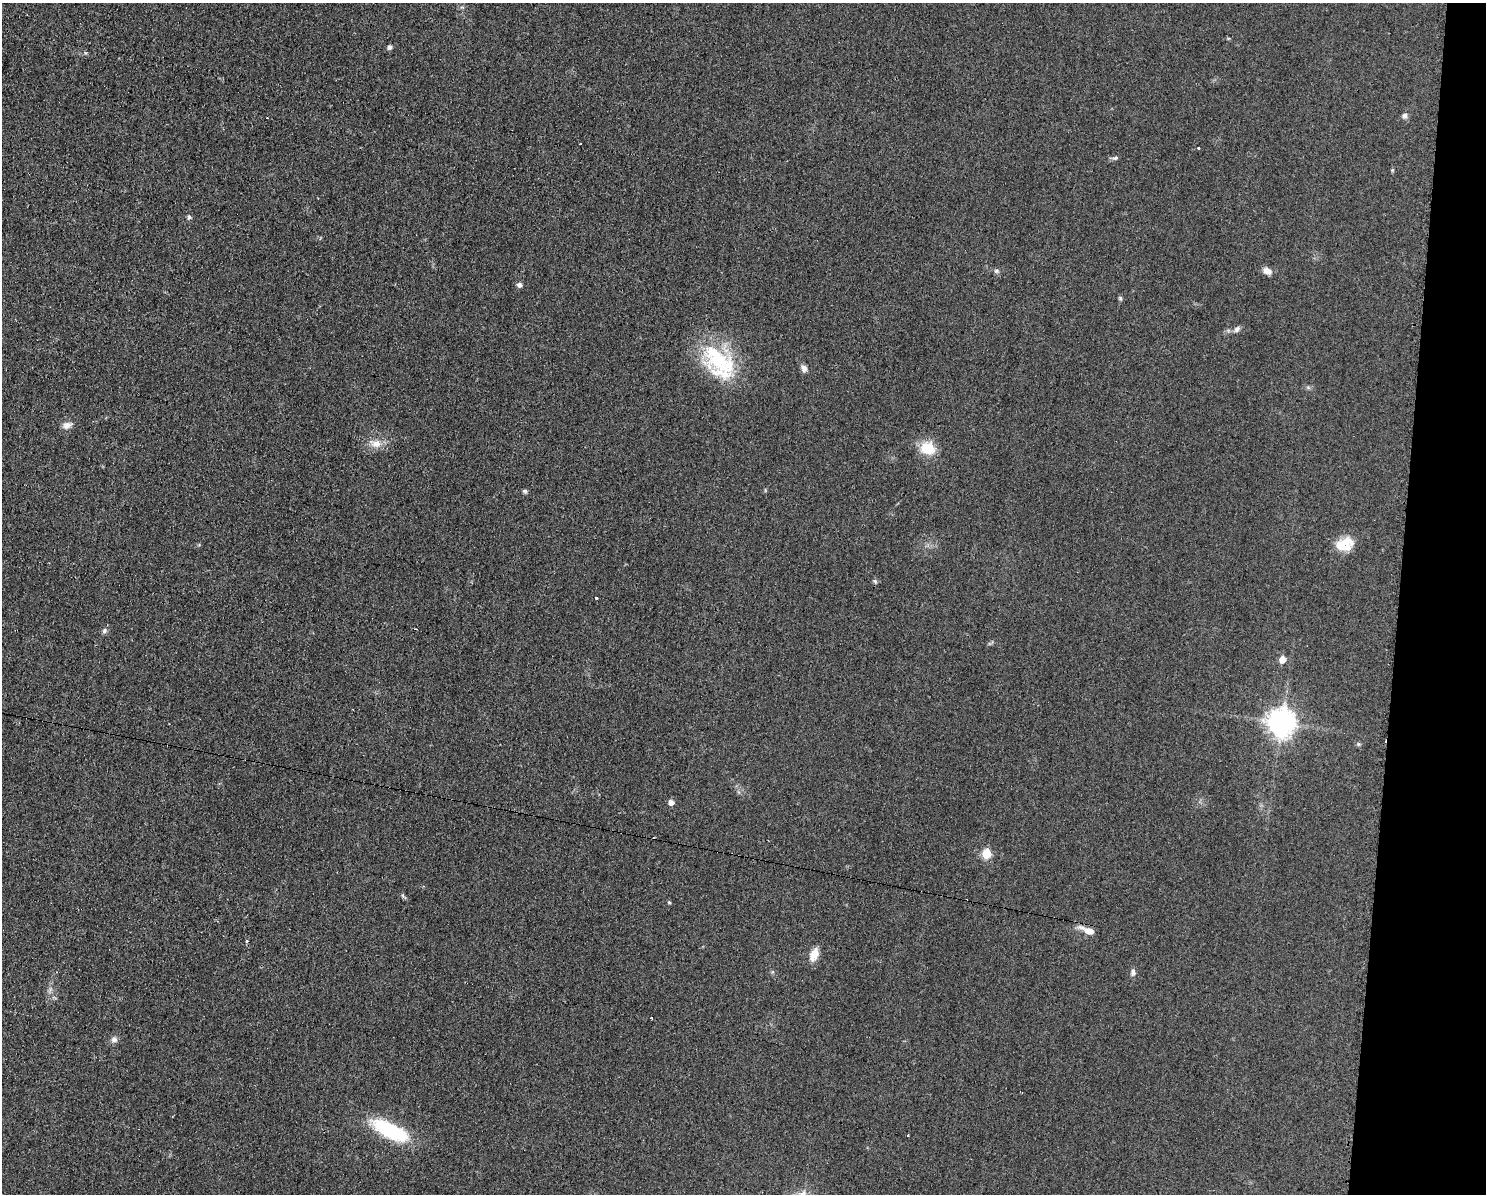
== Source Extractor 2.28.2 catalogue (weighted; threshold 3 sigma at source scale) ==
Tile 6 of 3 x 4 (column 3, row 2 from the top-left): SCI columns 3091-4574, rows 2387-3578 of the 4823 x 4771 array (HDU 1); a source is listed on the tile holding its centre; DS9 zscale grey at full resolution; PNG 1488 x 1196 px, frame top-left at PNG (2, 3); no overlay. Shown black and unused: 6% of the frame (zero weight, under 2 of 3 exposures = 2% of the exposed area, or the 3 px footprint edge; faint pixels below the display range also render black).
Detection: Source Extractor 2.28.2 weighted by HDU 2 'WHT'; one run over the whole footprint, this tile lists its part. Background 0.0548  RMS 0.0099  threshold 0.0444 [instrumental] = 3 sigma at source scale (4.5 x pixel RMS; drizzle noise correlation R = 1.50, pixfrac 1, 0.05/0.05 arcsec/px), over >= 5 px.
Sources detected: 36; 2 cosmic-ray / hot-pixel residue — not listed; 1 inside a brighter listed object's ellipse — not listed separately; the other 33 listed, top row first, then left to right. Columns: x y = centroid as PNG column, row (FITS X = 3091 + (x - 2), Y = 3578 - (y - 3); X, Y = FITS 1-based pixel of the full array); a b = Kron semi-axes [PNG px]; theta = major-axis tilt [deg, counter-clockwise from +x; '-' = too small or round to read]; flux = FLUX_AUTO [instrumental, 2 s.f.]
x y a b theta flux
390 47 6 5 - 2.8
1404 116 7 7 - 3.1
1198 148 3 2 - 0.95
1115 158 9 5 7 2.2
1392 170 4 4 - 1
189 217 6 5 - 2.4
996 271 7 6 - 2.1
1267 271 12 7 -25 6.3
519 285 6 5 - 3.8
1120 298 6 5 - 1.4
1237 329 9 6 46 3.5
720 362 47 33 -23 83
804 369 8 6 -77 4.3
67 425 13 8 21 5.7
376 444 13 10 8 11
928 448 16 13 -16 24
525 491 7 5 -15 1.8
1345 544 22 16 16 19
875 581 6 5 - 1.7
597 598 3 3 - 2.6
104 631 7 6 - 2.6
1282 659 5 5 - 13
1281 722 9 8 - 1200
1358 744 5 5 - 1.5
671 802 5 5 - 6
986 854 5 5 - 43
669 902 4 4 - 1.3
1087 930 22 7 -23 9.4
814 954 16 9 67 11
1133 972 9 6 -90 3.4
651 1018 4 3 - 0.86
114 1039 9 8 - 3.7
390 1130 40 14 -26 79